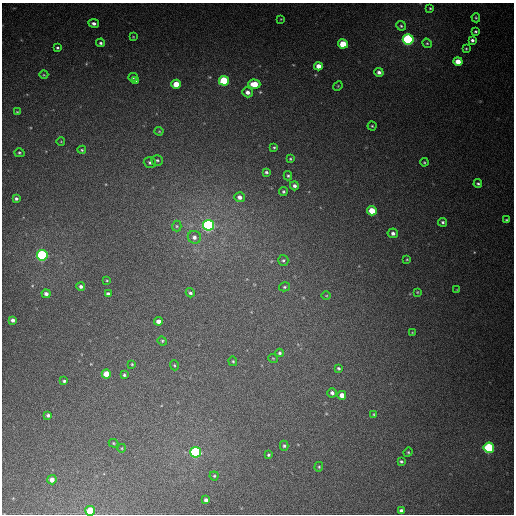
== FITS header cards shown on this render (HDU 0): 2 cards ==
NAXIS1  =                  512
NAXIS2  =                  512

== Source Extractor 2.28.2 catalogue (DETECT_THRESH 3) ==
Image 512 x 512 px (HDU 0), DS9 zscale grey, 1 PNG px = 1 image px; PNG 516 x 516 px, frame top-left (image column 1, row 512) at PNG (2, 3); each listed source drawn as its Kron ellipse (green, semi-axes under 4 px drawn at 4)
Background 412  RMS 11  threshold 34.1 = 3 sigma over >= 5 px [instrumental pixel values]
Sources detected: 93; all 93 listed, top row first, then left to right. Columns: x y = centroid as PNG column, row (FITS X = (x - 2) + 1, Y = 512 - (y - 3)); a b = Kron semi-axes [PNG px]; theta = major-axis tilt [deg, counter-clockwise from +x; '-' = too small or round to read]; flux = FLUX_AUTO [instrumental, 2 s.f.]
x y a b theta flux
430 8 3 2 - 780
476 18 5 3 - 960
281 19 3 2 - 470
94 23 5 4 - 2500
401 26 5 4 - 1200
475 31 3 3 - 1100
133 37 3 3 - 630
408 39 5 5 - 140000
472 40 4 3 - 1900
101 43 4 4 - 1400
427 43 5 4 - 1000
343 44 5 4 - 22000
57 48 3 3 - 1100
466 49 3 3 - 770
458 61 4 4 - 9100
318 66 4 4 - 6200
379 72 4 4 - 3200
44 75 4 3 - 670
133 77 4 4 - 1300
135 81 4 4 - 1400
224 81 5 5 - 49000
176 84 4 4 - 12000
254 84 6 4 -2 14000
338 86 5 4 - 760
247 92 5 4 - 3700
17 112 4 3 - 740
372 126 4 4 - 930
159 131 4 4 - 770
61 142 4 3 - 550
274 147 3 3 - 830
82 150 4 4 - 960
19 153 5 4 - 1100
290 159 3 3 - 750
157 160 6 5 - 1400
150 162 6 5 - 1800
424 162 4 4 - 850
266 172 4 3 - 1400
288 176 4 4 - 1200
478 184 4 4 - 1300
294 186 4 4 - 2300
283 191 4 4 - 1200
240 197 5 5 - 4000
16 199 4 3 - 1800
372 211 5 4 - 18000
506 220 4 3 - 810
443 222 4 4 - 1500
209 225 5 5 - 210000
177 226 5 5 - 1000
393 233 5 5 - 2600
194 237 6 6 - 3100
42 255 5 5 - 140000
407 259 3 3 - 700
283 260 5 5 - 1400
107 280 4 2 - 640
81 286 4 4 - 2100
284 287 5 4 - 1100
457 290 4 4 - 620
417 292 3 3 - 700
190 293 5 4 - 1600
46 294 4 4 - 2600
108 294 4 4 - 2600
326 296 4 3 - 590
13 320 4 4 - 2600
158 321 4 4 - 4200
412 332 4 2 - 510
162 341 5 4 - 1000
280 353 4 4 - 1600
273 358 5 3 - 620
233 361 5 4 - 870
132 364 4 3 - 740
174 365 5 3 - 880
338 368 3 3 - 1100
106 374 4 4 - 13000
124 375 4 3 - 1200
64 381 4 3 - 1300
332 393 5 4 - 2300
342 395 4 4 - 6300
374 414 4 3 - 840
48 415 4 3 - 2000
114 443 5 4 - 810
284 446 5 4 - 1400
122 448 4 3 - 600
489 448 5 5 - 97000
196 452 5 5 - 140000
408 452 4 4 - 920
268 455 4 4 - 1000
401 461 4 3 - 1200
319 467 5 4 - 940
214 476 4 4 - 1100
52 480 4 4 - 5400
206 500 4 4 - 2200
90 511 5 5 - 35000
401 511 4 4 - 2700
At the frame edge (FLAGS 8, measured only in part): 1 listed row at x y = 90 511